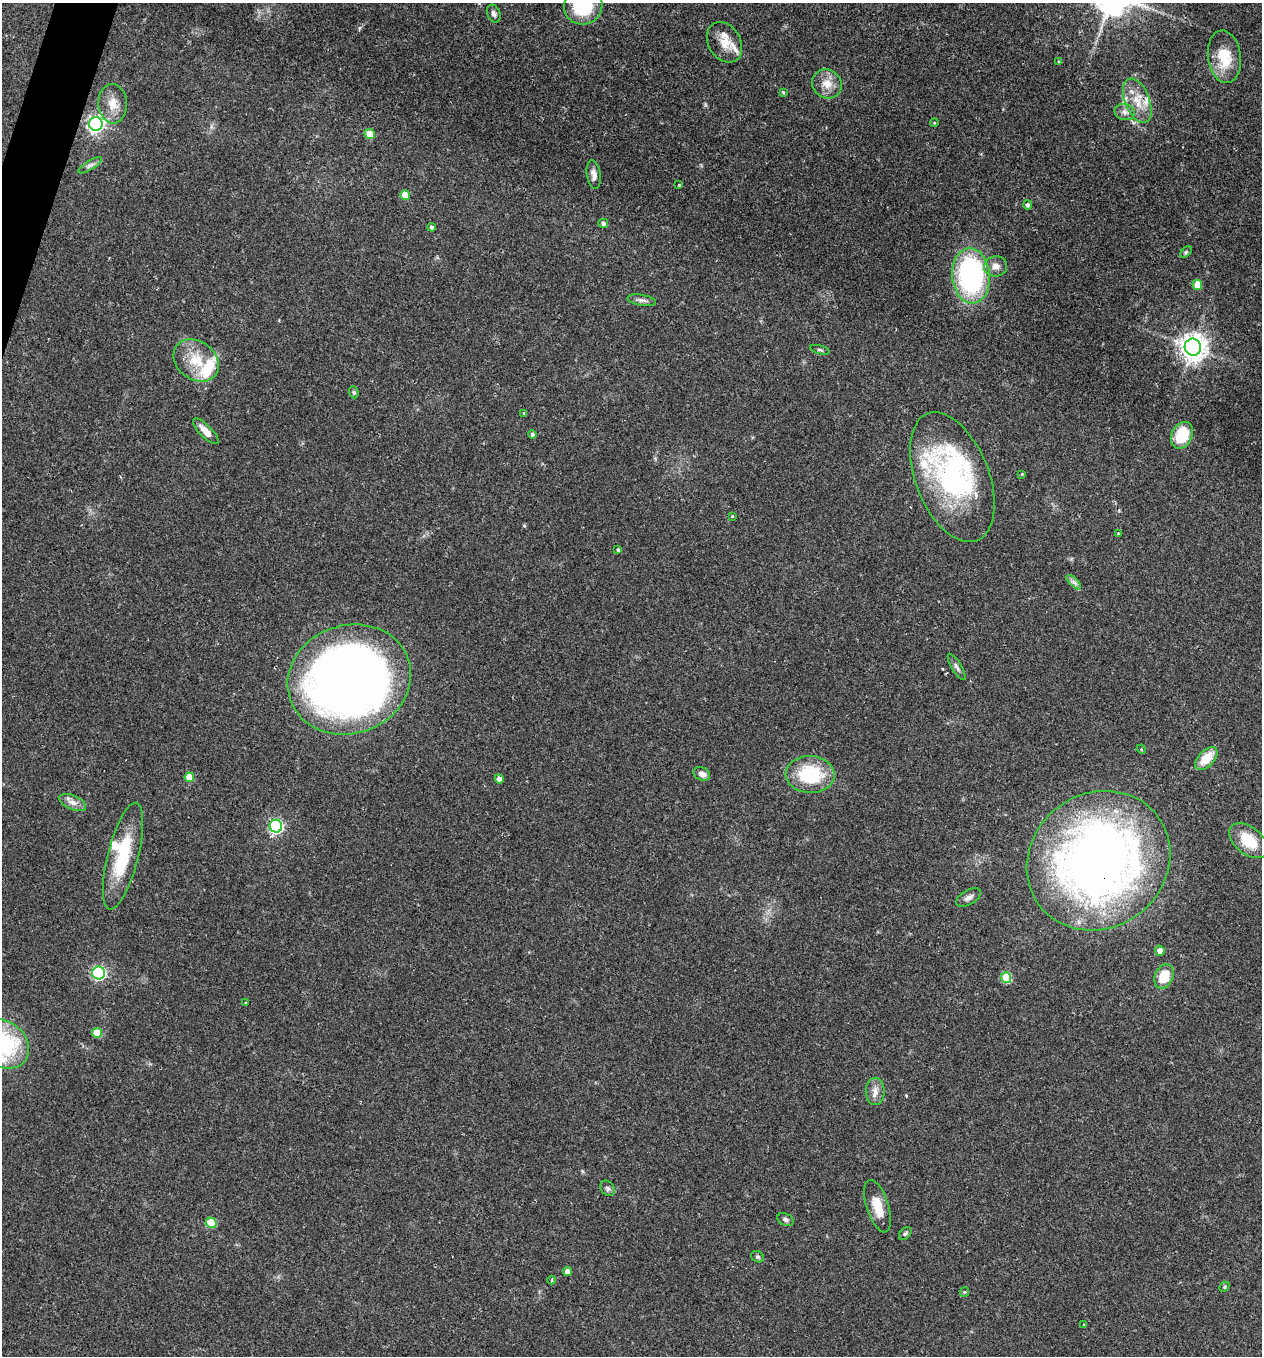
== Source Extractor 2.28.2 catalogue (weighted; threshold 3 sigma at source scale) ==
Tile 11 of 4 x 4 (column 3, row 3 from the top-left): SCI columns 2684-3943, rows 1397-2750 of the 5479 x 5487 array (HDU 1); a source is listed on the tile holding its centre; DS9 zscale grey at full resolution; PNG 1264 x 1358 px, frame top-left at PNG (2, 3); each listed source drawn as its Kron ellipse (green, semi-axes under 4 px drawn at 4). Shown black and unused: <1% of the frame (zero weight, under 2 of 3 exposures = <1% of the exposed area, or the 3 px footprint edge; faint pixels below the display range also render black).
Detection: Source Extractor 2.28.2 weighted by HDU 2 'WHT'; one run over the whole footprint, this tile lists its part. Background 0.0386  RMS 0.0053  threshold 0.0238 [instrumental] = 3 sigma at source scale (4.5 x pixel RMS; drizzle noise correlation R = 1.50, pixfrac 1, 0.05/0.05 arcsec/px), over >= 5 px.
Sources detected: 81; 1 inside a brighter object's white glare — neither listed nor drawn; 8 inside a brighter listed object's ellipse — not listed separately; the other 72 listed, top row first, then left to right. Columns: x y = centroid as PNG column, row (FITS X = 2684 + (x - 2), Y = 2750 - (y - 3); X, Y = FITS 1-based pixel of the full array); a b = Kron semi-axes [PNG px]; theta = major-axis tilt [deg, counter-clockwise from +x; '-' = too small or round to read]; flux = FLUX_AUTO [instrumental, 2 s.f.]
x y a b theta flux
583 6 19 18 - 32
494 14 9 6 -67 1.9
725 42 21 16 -59 8.3
1224 57 26 16 -82 17
1059 62 3 3 - 0.67
827 84 15 14 - 6.8
783 92 4 4 - 0.58
1137 101 23 12 -69 10
113 104 20 14 -86 8.2
1125 112 10 8 -16 2.7
934 123 4 3 - 0.45
96 124 7 7 - 210
370 134 5 4 - 8.8
90 165 13 4 33 1.9
594 175 14 7 -81 3
679 185 4 3 - 0.41
405 195 5 4 - 9.5
1027 205 4 4 - 1.3
603 223 5 4 - 1.4
432 227 4 4 - 1.5
1186 252 7 4 45 0.76
996 266 11 10 - 4.3
971 276 28 19 -85 100
1197 285 5 4 - 9.2
642 300 14 5 -10 2.1
1193 347 8 8 - 620
820 350 10 3 -16 0.9
196 360 24 19 -37 16
354 392 6 4 -69 0.75
524 413 4 3 - 0.58
206 431 17 6 -45 5.3
532 435 4 4 - 1.1
1182 435 14 10 63 19
1022 474 3 3 - 0.48
952 477 68 37 -68 96
732 516 3 3 - 0.77
1118 533 4 3 - 0.54
618 550 3 3 - 2
1074 582 9 3 -45 1.4
957 667 15 5 -59 1.8
349 679 62 54 19 500
1141 749 5 4 - 0.54
1206 758 14 8 46 11
702 774 8 6 -23 3.2
810 774 24 18 -3 32
189 777 5 4 - 8.5
499 779 5 4 - 2.9
73 802 14 7 -23 3.4
276 826 6 6 - 100
1248 841 22 13 -39 15
123 856 55 15 75 28
1098 861 74 67 37 400
968 898 13 7 29 2.5
1160 951 5 4 - 3.9
99 973 6 6 - 97
1164 976 12 9 66 12
1006 978 5 5 - 24
246 1003 3 2 - 0.48
97 1033 5 5 - 11
2 1044 28 23 -35 64
875 1091 13 9 -90 3.9
608 1188 8 6 -54 1.4
878 1206 27 11 -72 9.6
786 1220 8 6 -26 1.5
211 1223 5 5 - 18
905 1233 7 5 47 0.92
758 1257 7 5 -29 0.87
568 1272 4 4 - 3.3
552 1280 4 3 - 0.57
1224 1287 6 4 45 0.7
964 1292 5 4 - 0.61
1084 1325 3 3 - 0.97
Overlapping masked pixels (flux is a lower limit): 1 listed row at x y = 1098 861
Isophote crosses this tile's border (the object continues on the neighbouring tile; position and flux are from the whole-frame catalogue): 2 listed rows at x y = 583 6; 2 1044